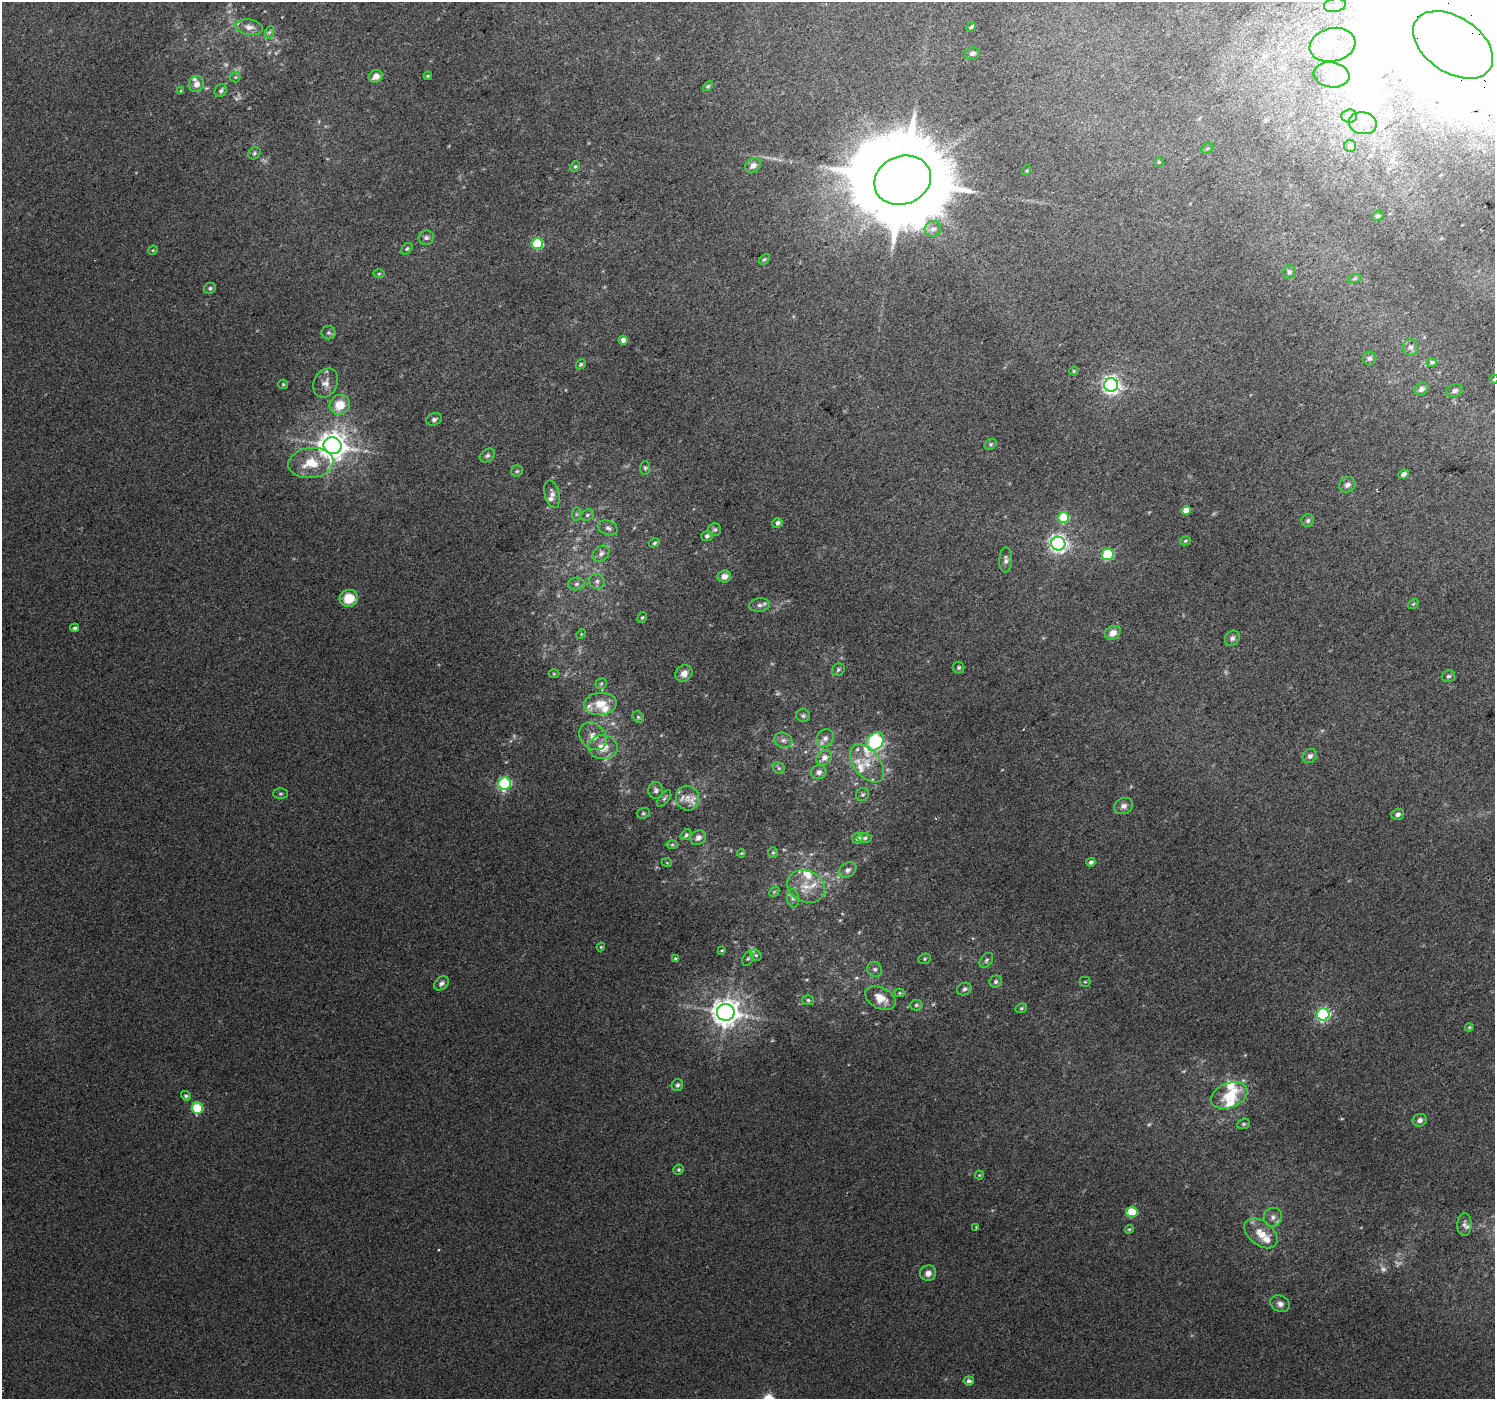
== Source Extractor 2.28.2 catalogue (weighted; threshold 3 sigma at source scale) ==
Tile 10 of 4 x 4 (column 2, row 3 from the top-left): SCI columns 1534-3026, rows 1620-3016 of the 6047 x 5969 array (HDU 1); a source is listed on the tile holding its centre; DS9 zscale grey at full resolution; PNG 1497 x 1401 px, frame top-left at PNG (2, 2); each listed source drawn as its Kron ellipse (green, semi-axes under 4 px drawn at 4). Shown black and unused: <1% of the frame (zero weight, under 2 of 3 exposures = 2% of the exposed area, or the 3 px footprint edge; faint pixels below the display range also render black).
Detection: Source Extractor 2.28.2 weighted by HDU 2 'WHT'; one run over the whole footprint, this tile lists its part. Background 0.0119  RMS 0.0073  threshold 0.0329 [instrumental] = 3 sigma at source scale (4.5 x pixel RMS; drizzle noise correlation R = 1.50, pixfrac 1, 0.0396/0.0396 arcsec/px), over >= 5 px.
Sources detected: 195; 11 too faint to see at this stretch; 5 inside a brighter object's white glare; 3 cosmic-ray / hot-pixel residue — neither listed nor drawn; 12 inside a brighter listed object's ellipse — not listed separately; the other 164 listed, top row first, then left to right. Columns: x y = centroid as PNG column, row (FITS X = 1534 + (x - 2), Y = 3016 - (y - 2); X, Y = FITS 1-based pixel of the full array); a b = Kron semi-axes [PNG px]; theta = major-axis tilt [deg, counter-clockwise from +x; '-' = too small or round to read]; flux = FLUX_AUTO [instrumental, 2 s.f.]
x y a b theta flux
1335 5 11 7 11 4.7
249 27 14 7 -7 4.6
971 27 5 3 - 1.6
270 32 6 4 70 1.3
1332 45 23 17 12 27
1453 45 44 27 -34 4900
972 53 7 6 - 2.5
1332 75 18 12 -8 11
376 76 7 6 - 4.9
428 76 4 3 - 0.71
235 77 5 5 - 1
196 84 8 7 - 5.1
708 86 6 3 45 0.83
181 91 4 4 - 0.93
221 91 7 5 55 2
1349 116 8 6 4 3.1
1363 123 14 11 -10 9.3
1350 146 6 6 - 1.5
1207 148 6 4 29 1.2
254 153 7 5 46 1.4
1159 162 5 4 - 0.83
753 165 8 6 40 3.6
575 166 6 4 61 1
1027 171 5 3 - 0.76
903 180 29 24 22 15000
1378 216 6 5 - 1.8
933 229 8 7 - 3.5
426 238 8 7 - 2.2
537 244 6 5 - 51
407 249 6 4 49 1.1
153 250 5 4 - 0.7
764 259 6 4 47 1
1289 272 6 6 - 1.7
379 274 6 4 1 0.84
1354 279 7 3 19 1.2
210 288 6 5 - 1.4
328 333 7 7 - 1.7
623 340 5 4 - 4.3
1411 347 8 7 - 2.7
1369 358 7 6 - 2.2
1432 362 5 4 - 1.4
581 364 5 4 - 1.2
1074 371 4 4 - 0.74
1494 379 4 3 - 0.88
326 383 15 11 63 5.6
283 384 5 5 - 0.89
1111 385 7 6 - 300
1421 389 7 6 - 3.1
1454 391 9 6 15 2.5
340 405 10 9 - 12
434 419 8 6 18 1.9
991 444 6 5 - 1.2
332 446 9 8 - 990
487 456 8 6 32 1.9
311 463 23 15 7 20
645 468 7 5 90 1.3
517 471 6 5 - 1.2
1404 474 5 4 - 3.3
1347 485 8 7 - 2.9
552 494 14 7 -75 3.8
1186 510 5 4 - 8.2
576 514 7 4 89 1.3
587 515 7 5 20 1.4
1064 518 5 5 - 35
1308 520 6 6 - 1.6
777 523 5 5 - 2.5
608 528 10 7 -21 2.7
715 530 6 6 - 1.5
707 536 6 5 - 2.1
1185 541 5 4 - 0.99
654 543 5 4 - 1.1
1058 544 7 7 - 320
601 554 9 7 42 2.8
1108 555 6 5 - 50
1006 560 12 6 87 2.7
724 576 7 6 - 4.7
597 581 8 7 - 2.5
576 584 8 6 2 2.2
349 598 9 8 - 16
1413 604 6 4 33 0.75
759 605 10 7 6 2.9
642 618 6 4 61 1
75 628 4 4 - 1.4
1113 633 8 6 31 5.2
581 634 5 4 - 0.83
1232 638 8 6 48 2.2
959 668 6 6 - 1.2
838 670 7 6 - 1.4
684 673 9 7 42 4.7
554 674 5 3 - 0.65
1448 676 7 6 - 1.6
601 684 6 5 - 1.2
600 704 16 11 5 12
803 716 7 6 - 1.5
638 717 6 5 - 1.3
593 736 15 12 -46 7.6
825 738 9 8 - 3.7
783 740 9 7 -21 2.8
875 742 10 7 47 110
603 747 14 12 -1 11
1310 756 8 6 41 2.3
824 758 8 7 - 4.5
867 763 22 13 -52 14
779 768 6 5 - 1.4
819 772 8 7 - 3.1
504 784 6 6 - 110
656 790 8 7 - 2.2
280 794 7 5 0 1.2
863 794 7 6 - 1.5
664 798 10 5 53 1.5
688 798 12 11 - 5.3
1124 806 10 8 21 3.2
643 813 7 5 21 1.3
1398 814 6 5 - 2.3
686 835 6 5 - 1.6
698 838 8 7 - 3.3
858 838 6 5 - 3.2
865 838 7 5 1 1.6
672 845 6 4 1 1.2
741 853 4 4 - 0.63
773 853 5 5 - 0.94
1091 862 4 4 - 2.1
667 863 5 3 - 0.62
848 870 9 7 33 3
806 887 19 15 -24 14
774 892 6 4 46 0.88
793 898 9 6 -82 2.3
601 947 4 4 - 0.76
722 950 3 2 - 0.8
756 955 6 5 - 1.2
675 958 3 3 - 1.5
748 959 7 5 63 1.4
925 959 6 5 - 1.1
986 960 8 5 52 1.6
875 969 8 7 - 2.3
996 982 6 6 - 1.7
1085 982 5 5 - 0.84
441 983 8 6 43 2.2
964 989 7 6 - 2
900 993 5 4 - 0.77
880 998 16 10 -27 11
808 1000 6 5 - 1.2
916 1005 6 5 - 1.4
1021 1008 6 4 21 0.98
726 1012 9 8 - 940
1323 1014 6 6 - 120
1469 1027 4 4 - 0.66
677 1085 6 5 - 1.6
1229 1095 19 12 21 22
186 1096 5 4 - 1.5
197 1108 6 5 - 37
1420 1120 7 6 - 2.9
1244 1124 6 5 - 1.2
678 1170 5 5 - 1.3
979 1175 4 4 - 0.65
1132 1212 6 5 - 29
1273 1217 10 9 - 3.4
1464 1224 11 7 89 3.3
976 1227 2 2 - 0.59
1129 1229 4 4 - 0.74
1261 1233 19 12 -38 10
928 1273 8 7 - 4
1280 1304 10 8 -24 3.4
969 1381 5 4 - 2.6
Overlapping masked pixels (flux is a lower limit): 1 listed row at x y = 1453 45
Isophote crosses this tile's border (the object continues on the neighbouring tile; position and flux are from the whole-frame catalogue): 2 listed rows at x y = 1453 45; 1494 379